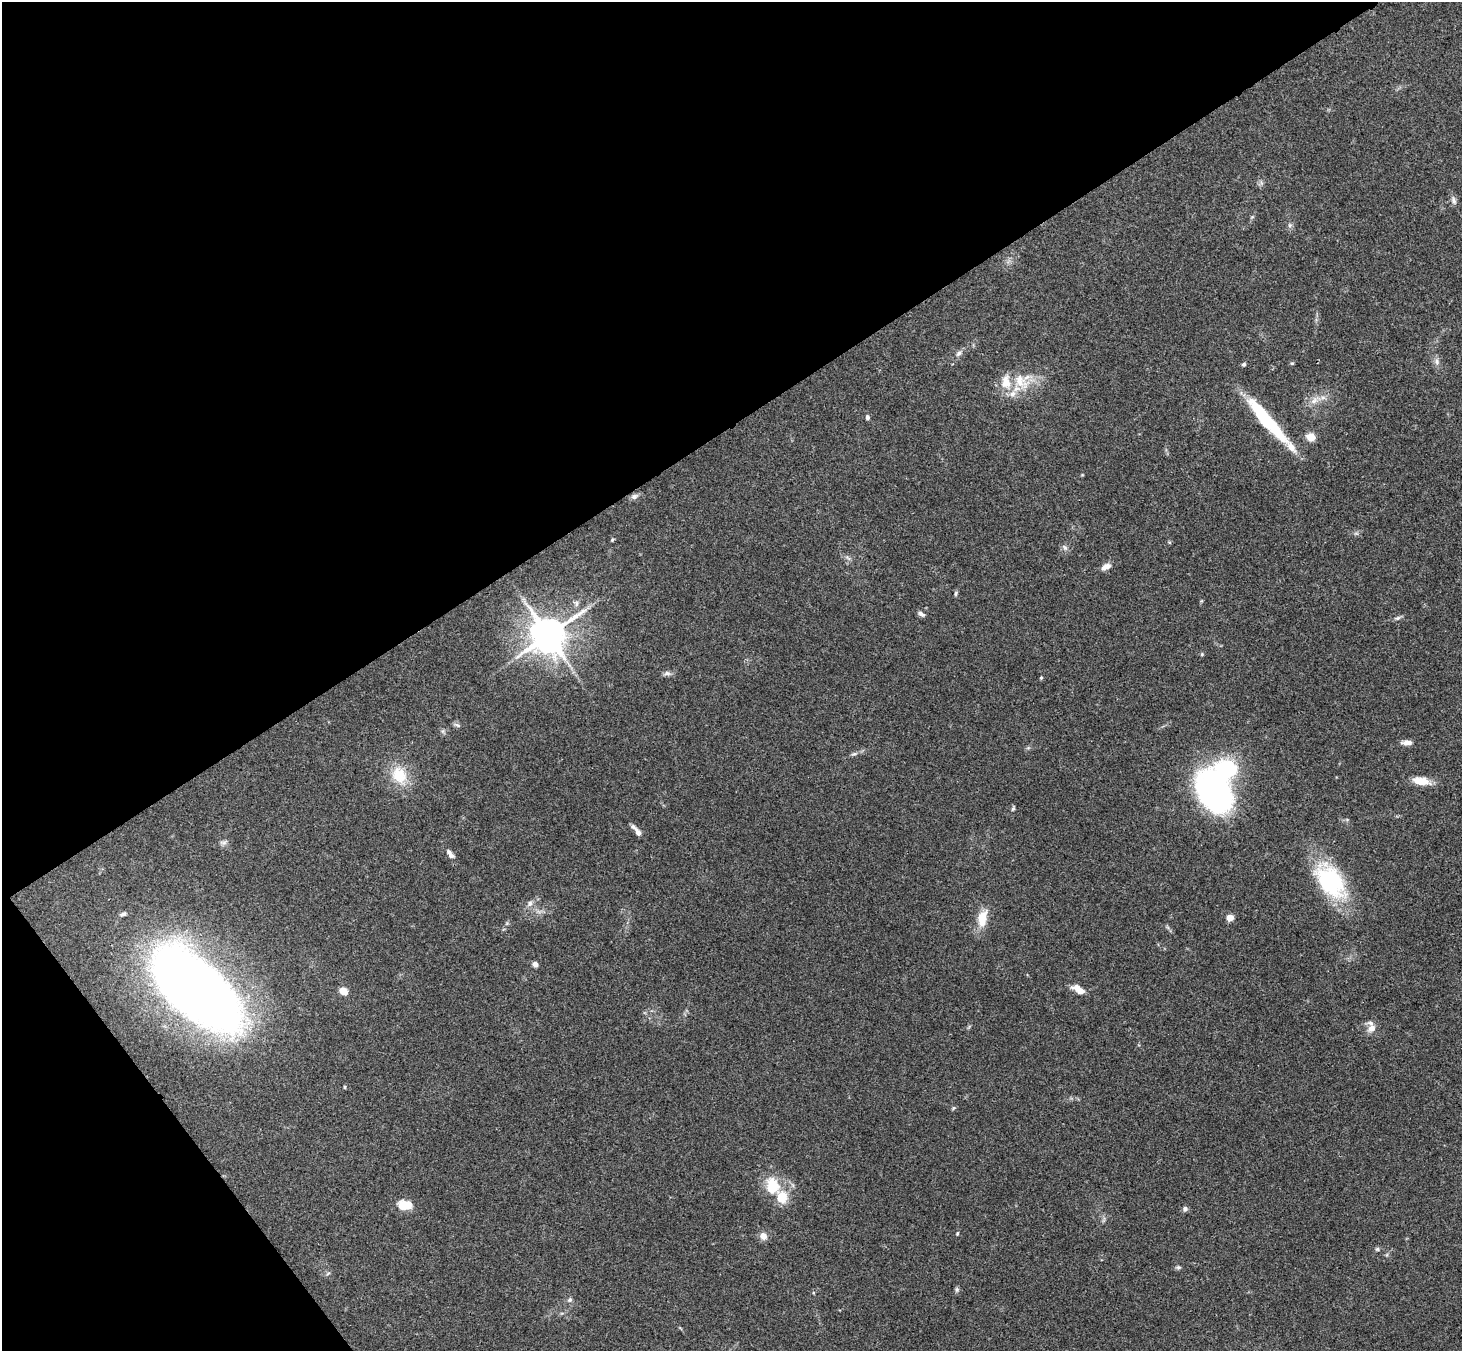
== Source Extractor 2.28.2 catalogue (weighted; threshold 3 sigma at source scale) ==
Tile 5 of 4 x 4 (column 1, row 2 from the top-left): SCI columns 54-1513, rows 3031-4379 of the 5942 x 5923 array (HDU 1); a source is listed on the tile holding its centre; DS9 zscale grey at full resolution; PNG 1464 x 1353 px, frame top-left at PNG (2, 2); no overlay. Shown black and unused: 36% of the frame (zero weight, under 3 of 4 exposures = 6% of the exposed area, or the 3 px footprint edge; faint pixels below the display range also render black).
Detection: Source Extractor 2.28.2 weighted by HDU 2 'WHT'; one run over the whole footprint, this tile lists its part. Background 0.168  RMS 0.0077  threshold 0.0348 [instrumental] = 3 sigma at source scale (4.5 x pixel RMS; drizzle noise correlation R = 1.50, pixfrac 1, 0.05/0.05 arcsec/px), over >= 5 px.
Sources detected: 65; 2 inside a brighter object's white glare — not listed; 7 inside a brighter listed object's ellipse — not listed separately; the other 56 listed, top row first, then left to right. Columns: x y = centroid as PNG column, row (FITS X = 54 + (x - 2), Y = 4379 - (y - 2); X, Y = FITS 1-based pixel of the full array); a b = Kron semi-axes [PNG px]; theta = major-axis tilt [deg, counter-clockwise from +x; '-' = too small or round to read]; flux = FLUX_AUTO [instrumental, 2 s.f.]
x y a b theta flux
1454 200 11 6 -76 2.9
1290 225 6 6 - 1.7
958 353 9 6 40 2.6
1437 361 10 5 -89 2.5
1292 363 5 3 - 0.83
1244 364 5 4 - 1.3
1021 381 27 16 -46 20
1314 400 11 7 40 5.1
867 417 6 5 - 2.1
1267 421 61 11 -48 55
1311 437 9 8 - 8.3
634 496 9 6 24 2.9
612 540 5 4 - 0.89
1065 548 7 5 -54 2
848 558 9 3 -33 1.6
1106 567 13 7 29 4.4
956 593 7 4 84 1.2
577 603 9 4 90 2.1
921 614 10 5 -32 2.3
1398 618 9 5 26 1.8
548 635 11 10 - 2200
1202 654 5 4 - 0.95
667 673 9 6 -8 2.6
1041 678 5 4 - 0.78
457 725 9 4 -35 1.6
1407 742 14 6 0 4.3
854 754 9 3 13 1.6
399 775 25 19 -59 23
1421 781 21 9 -10 12
1215 792 46 32 -64 190
1013 809 6 4 63 1.2
638 832 13 6 -57 3.4
223 842 11 4 -5 2
449 852 9 5 -47 2.5
1330 881 38 23 -52 86
530 903 8 7 - 2.9
123 914 9 5 21 2.1
982 918 22 11 77 15
1230 918 7 6 - 6.3
535 964 6 5 - 3.3
196 988 97 46 -41 800
343 991 7 6 - 9.1
1080 991 8 6 0 4.9
1371 1028 11 9 58 6.1
345 1087 5 3 - 0.77
953 1108 5 4 - 0.98
772 1186 21 16 -84 24
404 1205 13 9 3 17
1185 1209 6 5 - 2.5
957 1233 5 4 - 0.85
763 1236 9 8 - 5.3
1377 1249 5 5 - 1.3
1178 1267 8 4 8 1.3
328 1273 6 4 20 1.1
957 1289 7 4 -90 1.5
570 1300 7 6 - 1.9